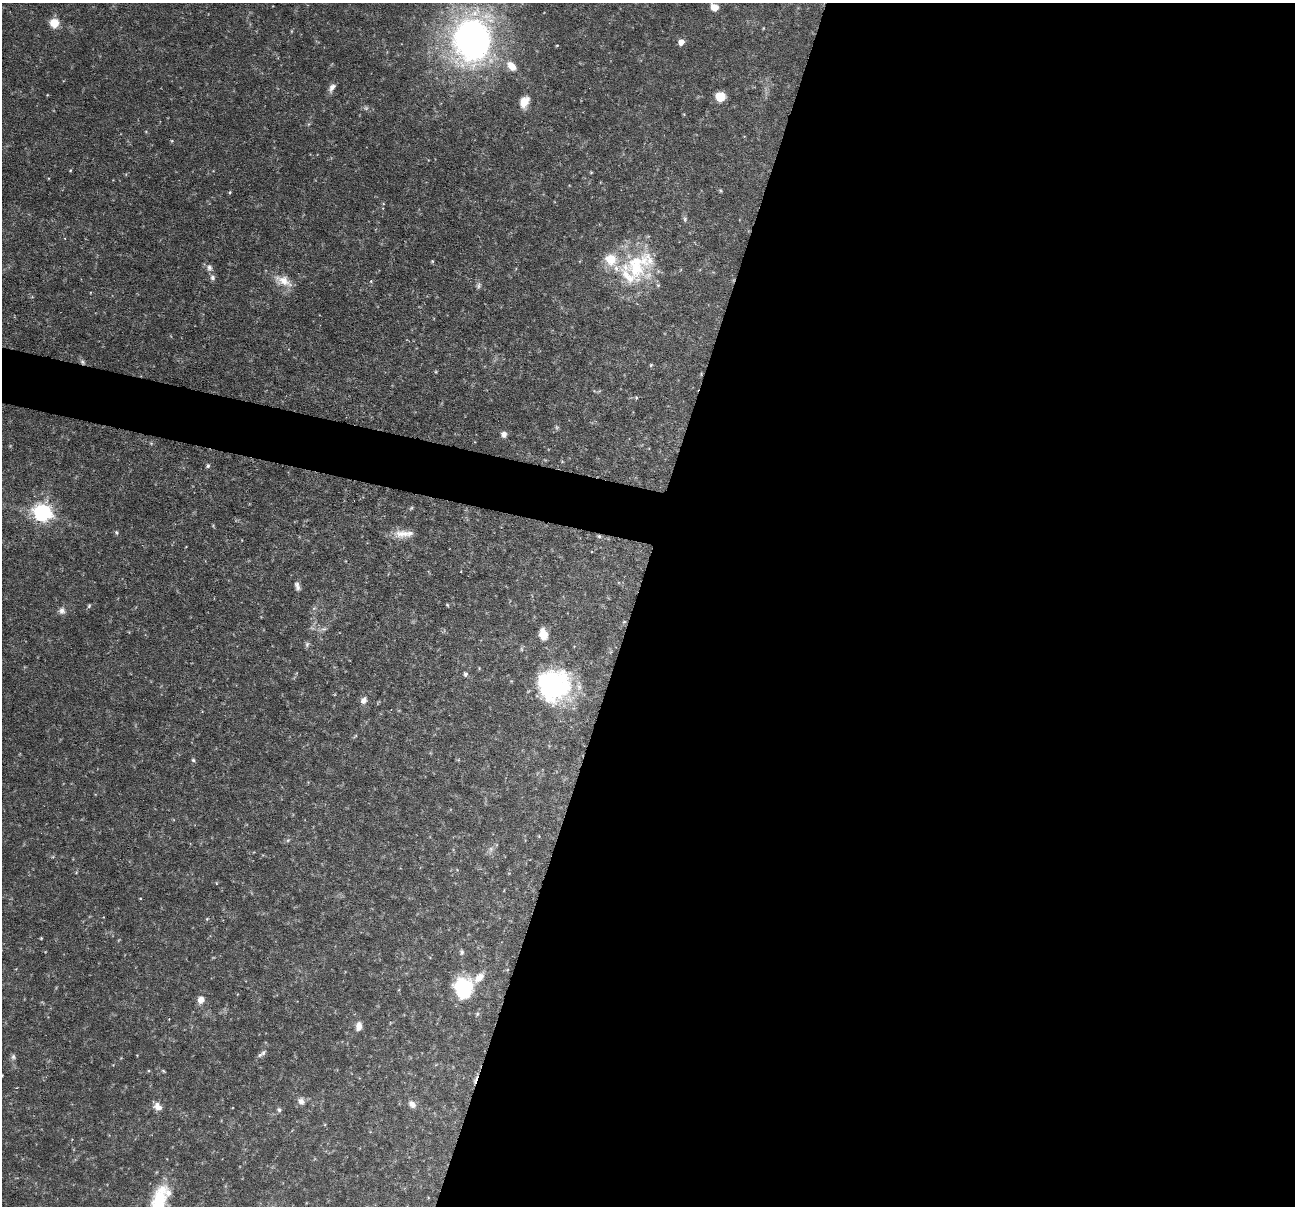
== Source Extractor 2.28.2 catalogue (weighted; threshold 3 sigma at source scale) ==
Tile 12 of 4 x 4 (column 4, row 3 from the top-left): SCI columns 3881-5173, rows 1452-2655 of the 5173 x 5188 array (HDU 1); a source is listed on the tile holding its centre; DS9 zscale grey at full resolution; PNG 1297 x 1208 px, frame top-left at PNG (2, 3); no overlay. Shown black and unused: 54% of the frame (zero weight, under 3 of 6 exposures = <1% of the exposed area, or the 3 px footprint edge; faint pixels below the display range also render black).
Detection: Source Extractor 2.28.2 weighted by HDU 2 'WHT'; one run over the whole footprint, this tile lists its part. Background 0.0644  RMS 0.0042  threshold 0.0171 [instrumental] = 3 sigma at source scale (4.09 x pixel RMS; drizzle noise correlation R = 1.36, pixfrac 0.8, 0.05/0.05 arcsec/px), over >= 5 px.
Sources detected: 81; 2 too faint to see at this stretch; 1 inside a brighter object's white glare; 1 cosmic-ray / hot-pixel residue — not listed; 4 inside a brighter listed object's ellipse — not listed separately; the other 73 listed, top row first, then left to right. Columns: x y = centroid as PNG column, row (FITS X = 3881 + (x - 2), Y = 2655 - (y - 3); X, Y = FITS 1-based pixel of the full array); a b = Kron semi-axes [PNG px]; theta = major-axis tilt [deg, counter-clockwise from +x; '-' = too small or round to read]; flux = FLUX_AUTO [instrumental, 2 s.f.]
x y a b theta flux
714 7 7 6 - 4.2
54 23 10 10 - 5.5
763 28 5 3 - 0.31
472 39 35 29 81 200
681 42 6 6 - 3
512 66 15 9 -43 5.1
332 87 12 6 58 2.1
47 95 4 3 - 0.29
720 97 7 7 - 9.5
524 102 14 10 68 4.7
366 108 8 6 0 1
172 141 5 3 - 0.38
70 171 4 3 - 0.34
591 172 5 3 - 0.37
230 192 5 3 - 0.44
685 219 9 5 -82 0.89
432 261 4 4 - 0.43
209 268 10 7 -77 1.6
636 268 59 36 31 35
212 277 9 6 -90 1.3
283 281 26 12 -23 6.3
371 281 5 4 - 0.41
478 286 10 6 67 1.1
82 362 9 6 -54 1.1
651 365 5 4 - 0.47
436 372 5 3 - 0.37
636 397 5 4 - 0.5
504 434 7 7 - 1.6
562 461 5 3 - 0.31
208 466 6 5 - 0.7
411 508 6 4 45 0.53
42 513 8 7 - 130
213 525 5 4 - 0.41
116 533 6 5 - 0.63
403 534 28 9 3 5.3
599 536 6 5 - 0.73
297 586 12 6 -73 1.5
447 605 4 3 - 0.45
89 606 6 4 64 0.56
314 608 6 4 18 0.59
62 611 9 9 - 1.9
624 622 5 3 - 0.33
324 629 8 6 18 1.1
543 634 11 8 -80 5.8
307 644 8 5 75 0.85
465 674 6 5 - 0.95
555 686 43 32 58 49
364 700 9 7 63 2.1
355 736 7 3 45 0.47
193 760 5 4 - 0.6
539 836 5 3 - 0.31
288 840 6 4 44 0.59
491 849 7 6 - 1.3
216 883 5 3 - 0.31
140 898 3 2 - 0.27
207 919 5 4 - 0.4
41 938 3 3 - 0.36
462 952 7 6 - 0.88
479 977 16 8 46 4.1
463 988 21 18 -83 24
201 1000 8 7 - 3.1
477 1014 5 5 - 0.6
359 1026 9 7 81 2.8
263 1053 11 6 55 1.5
13 1057 9 6 -73 1.1
163 1071 5 4 - 0.42
2 1075 4 3 - 0.28
16 1088 3 2 - 0.26
301 1101 11 9 -52 2.2
412 1104 10 7 -48 2.1
158 1107 10 8 -42 2.9
279 1110 7 6 - 0.84
159 1200 33 16 74 18
Overlapping masked pixels (flux is a lower limit): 2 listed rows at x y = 82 362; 599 536
Isophote crosses this tile's border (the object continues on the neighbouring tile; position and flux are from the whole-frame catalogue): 2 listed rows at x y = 2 1075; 159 1200